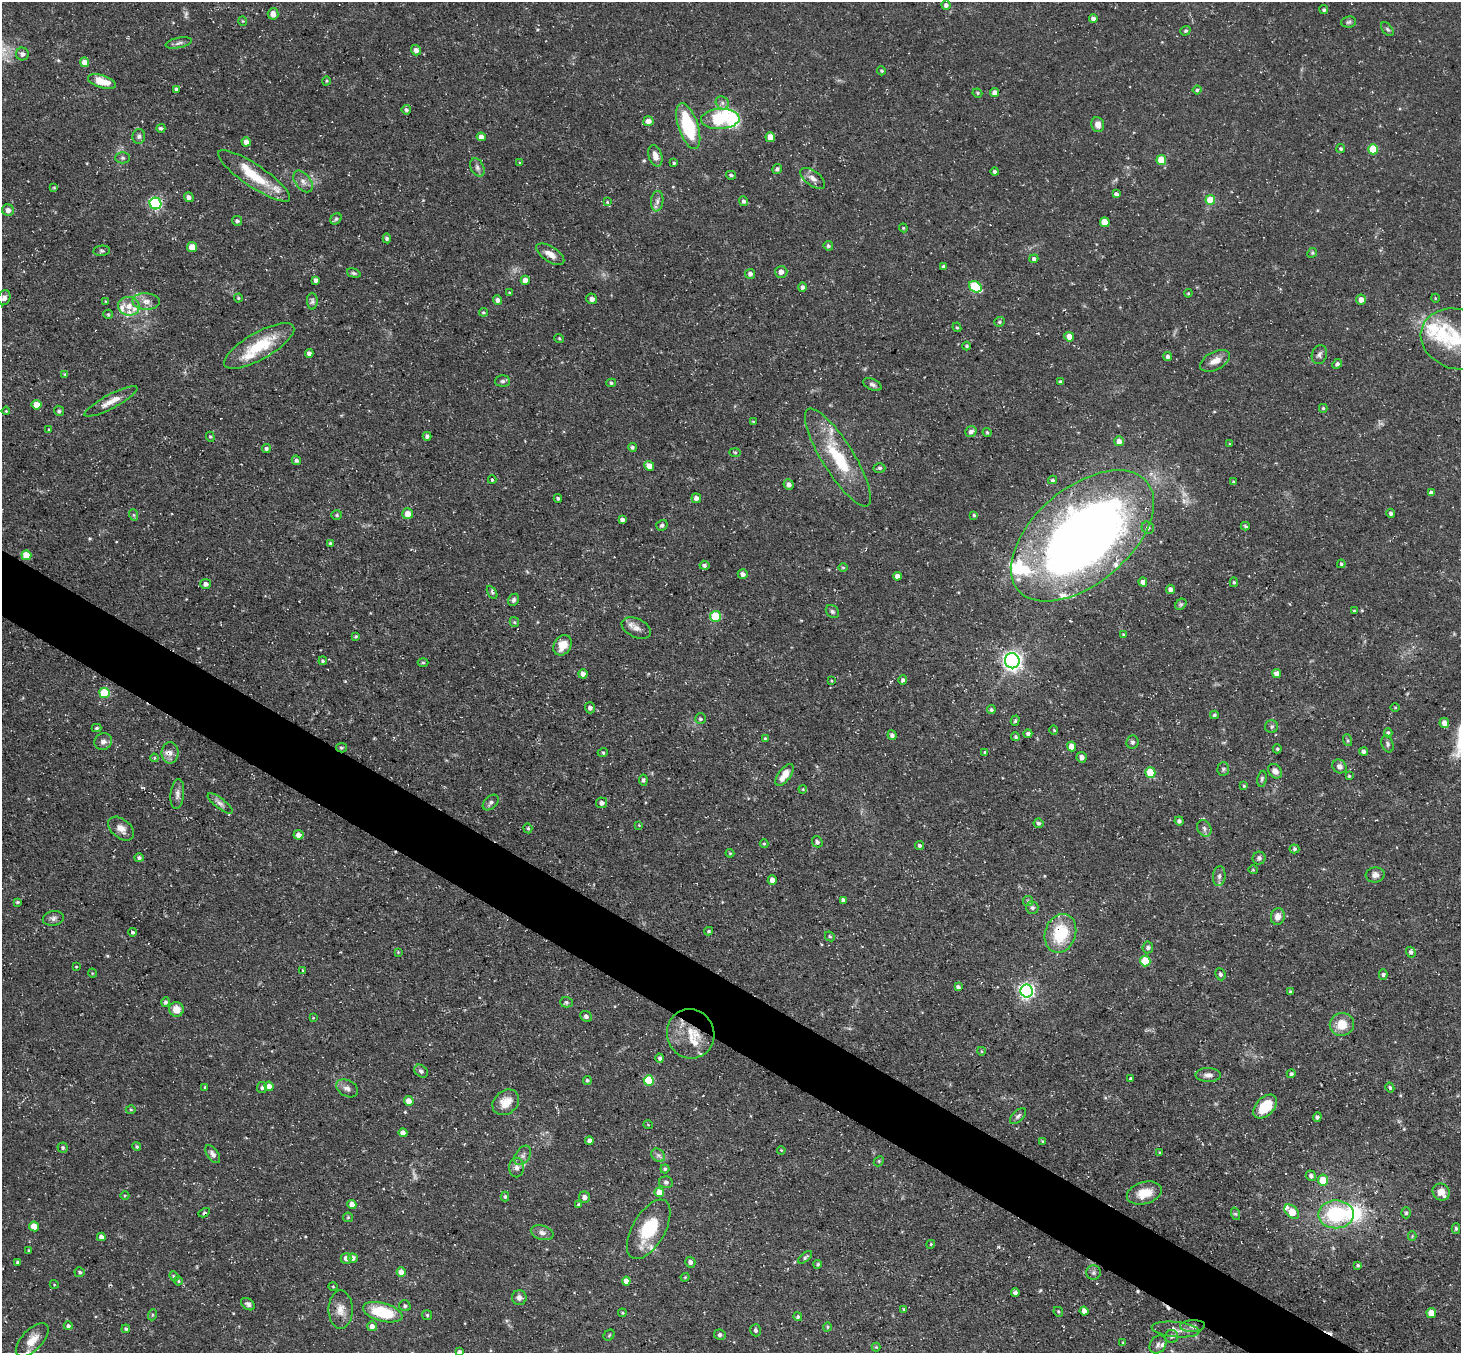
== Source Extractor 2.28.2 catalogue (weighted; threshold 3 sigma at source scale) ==
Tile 6 of 4 x 4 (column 2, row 2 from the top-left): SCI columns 1459-2917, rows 2993-4343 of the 5834 x 5843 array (HDU 1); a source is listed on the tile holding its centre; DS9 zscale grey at full resolution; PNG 1463 x 1355 px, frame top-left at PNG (2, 2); each listed source drawn as its Kron ellipse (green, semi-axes under 4 px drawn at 4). Shown black and unused: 4% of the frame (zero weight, under 3 of 5 exposures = <1% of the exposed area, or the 3 px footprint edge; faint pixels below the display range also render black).
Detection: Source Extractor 2.28.2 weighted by HDU 2 'WHT'; one run over the whole footprint, this tile lists its part. Background 0.0791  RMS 0.0042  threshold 0.0187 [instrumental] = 3 sigma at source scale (4.5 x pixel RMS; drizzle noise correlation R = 1.50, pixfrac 1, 0.05/0.05 arcsec/px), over >= 5 px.
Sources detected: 387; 3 too faint to see at this stretch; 1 inside a brighter object's white glare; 3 cosmic-ray / hot-pixel residue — neither listed nor drawn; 18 inside a brighter listed object's ellipse — not listed separately; the other 362 listed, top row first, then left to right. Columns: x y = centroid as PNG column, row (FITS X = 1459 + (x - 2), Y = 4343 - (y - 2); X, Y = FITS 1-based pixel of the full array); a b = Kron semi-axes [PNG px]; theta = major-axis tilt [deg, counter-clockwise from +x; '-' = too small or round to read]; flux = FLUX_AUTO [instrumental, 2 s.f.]
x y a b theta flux
946 5 4 4 - 1.5
1324 10 4 4 - 0.72
273 14 6 5 - 2.4
1093 18 4 4 - 1.7
243 21 4 4 - 0.42
1349 22 7 5 5 0.92
1387 29 8 5 -49 0.87
1185 31 5 4 - 0.75
179 43 13 5 11 1.5
416 50 5 5 - 1.8
22 54 6 6 - 1.7
85 62 5 4 - 4.9
881 71 4 4 - 0.54
102 81 14 6 -16 7.3
326 81 4 3 - 0.39
176 89 4 3 - 0.91
1197 90 4 4 - 0.66
995 92 4 4 - 2
977 93 5 4 - 0.57
722 103 7 6 - 1.3
406 110 4 4 - 0.96
720 119 19 10 3 50
648 121 5 5 - 3.1
1098 124 7 6 - 2.8
688 126 24 10 -72 29
161 128 4 4 - 0.87
139 136 7 6 - 1.2
481 137 4 4 - 3
770 137 5 4 - 5.7
246 142 4 4 - 3
1341 148 4 4 - 0.66
1373 149 5 5 - 14
655 156 11 6 -73 3.3
123 158 7 5 0 0.88
1161 160 5 5 - 12
520 163 4 4 - 0.57
674 163 4 3 - 0.46
477 167 10 6 -63 1.5
777 169 5 4 - 1
995 172 4 4 - 1
731 175 5 4 - 0.76
254 176 43 11 -34 15
813 178 14 7 -36 2.7
303 181 12 7 -52 2.4
54 188 4 3 - 0.43
1116 194 4 4 - 1.3
189 197 5 4 - 1.8
1210 200 5 5 - 11
657 201 10 6 83 1.6
744 201 5 4 - 1.2
607 202 4 3 - 0.41
155 203 6 5 - 72
8 210 6 5 - 2.3
336 219 6 5 - 0.81
237 221 5 5 - 0.93
1105 222 5 5 - 8.5
903 228 4 4 - 0.47
387 238 5 4 - 0.83
828 246 5 4 - 0.96
192 247 5 5 - 6.1
102 251 8 5 5 0.82
1312 253 5 4 - 0.58
550 254 16 7 -33 3.7
1034 259 4 4 - 0.93
944 267 4 4 - 1.3
781 272 6 6 - 2.1
354 273 7 4 -16 0.79
750 274 5 5 - 1.7
316 280 4 4 - 1.6
525 280 4 4 - 3.6
802 287 5 4 - 1.3
975 287 7 5 -36 29
509 293 3 3 - 0.38
1188 293 4 3 - 0.44
4 298 8 6 67 1.5
238 298 4 4 - 0.46
1435 298 4 3 - 0.33
592 299 5 5 - 1.6
497 300 4 4 - 1.5
1361 300 5 5 - 2.8
105 301 4 2 - 0.35
146 301 14 8 -4 3.4
312 301 8 5 -89 1
129 306 11 9 -11 3.9
483 312 4 4 - 0.47
108 314 5 4 - 0.49
1000 322 5 4 - 0.67
957 327 5 4 - 0.54
1069 337 5 4 - 3.6
559 338 5 3 - 0.4
1457 339 37 30 -18 24
259 346 40 13 30 19
966 346 4 4 - 0.5
309 353 4 4 - 1.7
1319 355 9 7 72 1.6
1168 357 4 4 - 1.2
1215 361 16 9 27 3.6
1337 364 5 4 - 1
65 374 4 3 - 0.57
502 381 7 6 - 1.1
1061 382 4 3 - 1.1
611 383 5 4 - 0.63
872 385 9 5 -24 1.3
111 401 29 7 28 4.8
37 405 5 4 - 5.3
1323 408 4 4 - 0.61
6 411 4 3 - 0.36
59 411 5 5 - 0.95
753 422 4 3 - 0.41
49 429 4 3 - 0.34
971 432 6 5 - 1.4
987 432 5 3 - 0.53
427 436 4 4 - 1.1
210 437 5 4 - 0.54
1119 441 5 4 - 3.3
1230 444 3 3 - 0.36
632 447 4 4 - 0.82
266 449 4 4 - 0.96
735 452 6 4 -2 0.5
838 457 57 16 -58 25
296 460 5 4 - 1.2
649 466 5 4 - 4.1
879 468 6 4 -1 0.86
492 480 4 3 - 0.65
1053 480 4 3 - 0.68
1233 482 3 3 - 0.45
789 484 5 5 - 1.9
1431 493 4 4 - 1.3
558 498 4 4 - 0.75
696 498 5 5 - 1.9
1391 513 4 4 - 1
408 514 5 5 - 4.7
134 515 6 3 -71 0.51
337 515 5 4 - 0.61
974 515 4 4 - 0.56
622 520 4 3 - 1.3
662 525 6 5 - 0.98
1245 526 4 3 - 0.61
1148 528 6 5 - 0.92
1082 536 84 48 40 400
330 543 4 4 - 0.59
26 555 5 4 - 7.7
1341 564 4 4 - 0.69
704 565 5 4 - 1
843 567 5 3 - 0.44
743 574 5 4 - 1.7
897 576 4 4 - 2.1
1143 582 4 4 - 1.9
1234 582 5 4 - 0.58
206 584 5 5 - 1.7
1170 589 4 4 - 1.9
492 592 7 4 -59 0.96
514 600 6 5 - 0.98
1181 604 6 5 - 0.85
1354 611 3 3 - 0.46
832 612 7 5 -44 0.94
715 616 5 5 - 20
514 622 5 4 - 0.51
636 628 15 9 -25 3.1
1123 634 4 3 - 0.35
356 636 4 3 - 0.57
563 645 11 8 59 5.4
323 661 4 4 - 0.66
1012 661 7 7 - 190
423 662 5 3 - 0.52
1277 673 4 4 - 2.9
583 674 4 4 - 2
903 680 5 4 - 1
831 681 4 3 - 0.35
104 693 5 5 - 19
590 708 6 5 - 1.5
1395 708 5 3 - 0.42
991 710 4 4 - 0.85
1214 715 4 3 - 0.62
700 719 5 5 - 0.9
1015 721 5 4 - 0.56
1444 723 5 4 - 2.8
1272 727 6 6 - 0.93
97 728 5 4 - 0.73
1054 730 4 3 - 0.43
1388 733 4 4 - 0.62
1028 734 4 4 - 1.1
892 735 5 4 - 1.4
1016 737 4 4 - 0.73
765 739 4 3 - 0.55
1347 740 6 4 -71 0.55
103 742 9 8 - 2
1132 742 7 6 - 1.1
1387 744 8 5 -70 1
1072 746 5 4 - 5.3
341 748 5 4 - 0.66
1277 749 4 4 - 0.54
1364 751 4 4 - 1.1
603 752 5 3 - 0.55
170 753 11 8 -89 2.9
985 753 4 3 - 0.82
1082 757 5 5 - 1.9
154 758 4 3 - 0.4
1339 766 7 6 - 1.9
1223 769 7 5 87 0.86
1275 771 8 6 -46 2.1
1150 773 5 5 - 13
785 775 13 6 54 5.6
1349 776 3 3 - 0.43
1262 779 8 4 80 0.85
643 780 5 4 - 0.87
1244 786 4 3 - 0.47
803 789 4 3 - 0.37
177 794 15 6 83 2.2
220 803 15 5 -37 1.9
491 803 9 6 44 1.2
601 803 5 5 - 1.4
1179 821 4 4 - 1.1
1038 823 5 5 - 0.8
639 825 3 3 - 0.31
528 828 5 4 - 0.55
1204 828 9 6 -61 1.4
121 829 15 9 -39 3.3
298 835 5 4 - 2.4
817 842 6 5 - 1.2
764 844 4 4 - 0.45
919 845 4 4 - 0.86
1294 849 5 4 - 0.82
730 853 4 4 - 0.44
139 858 5 4 - 0.99
1259 858 6 6 - 1.3
1253 870 5 3 - 0.38
1375 875 9 7 4 2.2
1219 876 10 6 83 1.5
772 880 5 4 - 2.8
843 900 4 4 - 1.2
1028 901 5 5 - 0.76
17 902 4 3 - 0.57
1032 908 6 6 - 0.98
1278 916 8 7 - 2.7
53 918 11 7 10 1.5
709 931 4 3 - 0.59
132 932 4 3 - 0.77
1060 933 19 15 71 20
830 936 5 4 - 0.63
1148 947 6 5 - 1
398 952 4 4 - 0.37
1411 952 5 4 - 1.3
1145 961 5 5 - 15
76 967 3 2 - 0.35
303 971 4 3 - 0.6
92 973 5 3 - 0.31
1220 974 6 5 - 0.79
1383 975 5 4 - 0.79
958 987 4 3 - 0.96
1027 991 6 6 - 120
1290 992 4 3 - 0.57
166 1002 5 4 - 0.91
566 1002 6 5 - 0.77
176 1009 7 7 - 5.1
586 1016 6 5 - 1.2
313 1018 4 2 - 0.27
1342 1024 12 11 - 7.7
691 1034 25 23 -64 12
981 1051 4 3 - 0.33
660 1058 4 4 - 1.1
421 1071 7 5 -43 1.1
1291 1074 4 3 - 0.74
1208 1075 12 7 -2 2.1
1131 1079 3 3 - 0.67
587 1080 4 4 - 0.75
649 1080 5 5 - 22
269 1086 5 4 - 2.1
205 1087 3 2 - 0.46
262 1088 5 5 - 0.9
347 1088 11 8 -29 2.1
1390 1088 5 4 - 0.75
409 1101 5 4 - 3.3
506 1102 14 11 40 6.2
1265 1107 14 9 45 9.9
131 1110 5 3 - 0.44
1018 1116 10 5 44 1.2
1317 1117 5 4 - 0.88
648 1125 5 3 - 0.31
403 1133 4 4 - 2
589 1141 4 4 - 2
1042 1141 4 3 - 0.34
137 1147 4 4 - 0.65
63 1148 5 5 - 0.66
781 1150 4 3 - 0.39
1160 1153 4 3 - 0.49
213 1154 10 5 -54 1.8
523 1155 11 7 56 1.8
658 1155 7 6 - 1.4
879 1161 6 4 47 0.54
517 1168 10 7 -89 1.8
665 1169 4 4 - 0.58
1311 1176 5 5 - 1.3
1323 1180 5 5 - 7.9
666 1182 7 6 - 1.1
659 1192 5 4 - 6.8
1441 1192 9 8 - 5
1144 1193 18 11 16 7.4
125 1195 4 3 - 0.42
505 1197 5 4 - 0.65
584 1197 5 5 - 1.6
578 1204 4 3 - 0.46
352 1205 4 4 - 4.1
1292 1212 8 5 -44 9.9
204 1213 6 4 30 0.84
1406 1213 5 4 - 0.74
1236 1214 6 4 -71 0.69
1336 1214 18 14 0 31
348 1217 5 4 - 0.57
34 1226 5 4 - 6.6
1456 1228 5 4 - 0.66
649 1229 33 16 60 20
542 1233 11 7 -15 1.9
1412 1236 4 4 - 0.41
101 1237 4 4 - 1.7
931 1244 4 3 - 0.43
29 1250 4 3 - 0.44
805 1257 8 4 41 0.84
346 1258 5 5 - 2
353 1258 5 4 - 1.8
690 1262 5 5 - 1.3
18 1263 3 3 - 0.99
818 1264 4 4 - 0.63
1358 1265 4 4 - 0.66
80 1272 5 5 - 0.77
401 1272 5 4 - 2.9
1093 1273 7 7 - 1.1
174 1276 5 4 - 0.58
685 1277 4 4 - 0.46
178 1281 4 4 - 0.45
626 1281 4 4 - 3.1
54 1284 4 3 - 0.38
333 1286 5 3 - 0.36
1015 1292 4 3 - 1.2
519 1298 7 7 - 1.8
248 1304 7 5 -37 1.2
405 1306 6 5 - 0.83
904 1309 4 3 - 0.45
341 1310 19 12 90 4.6
1084 1311 4 4 - 2.1
383 1312 20 9 -15 20
1058 1312 5 4 - 0.53
622 1313 4 3 - 0.44
1431 1313 5 5 - 6.3
152 1315 5 3 - 0.5
427 1315 5 5 - 0.68
798 1317 4 4 - 0.84
68 1326 4 4 - 0.89
372 1326 5 4 - 2.5
1193 1326 12 6 3 1.8
827 1327 4 3 - 0.43
126 1329 4 4 - 0.72
1175 1329 24 7 -6 4.1
756 1330 6 5 - 1
609 1335 6 5 - 0.57
720 1335 5 5 - 1.2
1172 1336 6 6 - 1.1
32 1340 21 10 46 6.3
1123 1343 4 3 - 0.46
1158 1344 9 8 - 1.5
876 1347 4 4 - 0.4
459 1352 4 4 - 1.2
Overlapping masked pixels (flux is a lower limit): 3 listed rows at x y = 341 748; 1060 933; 691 1034
Isophote crosses this tile's border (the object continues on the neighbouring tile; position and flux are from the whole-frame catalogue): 3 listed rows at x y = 1457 339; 32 1340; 459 1352